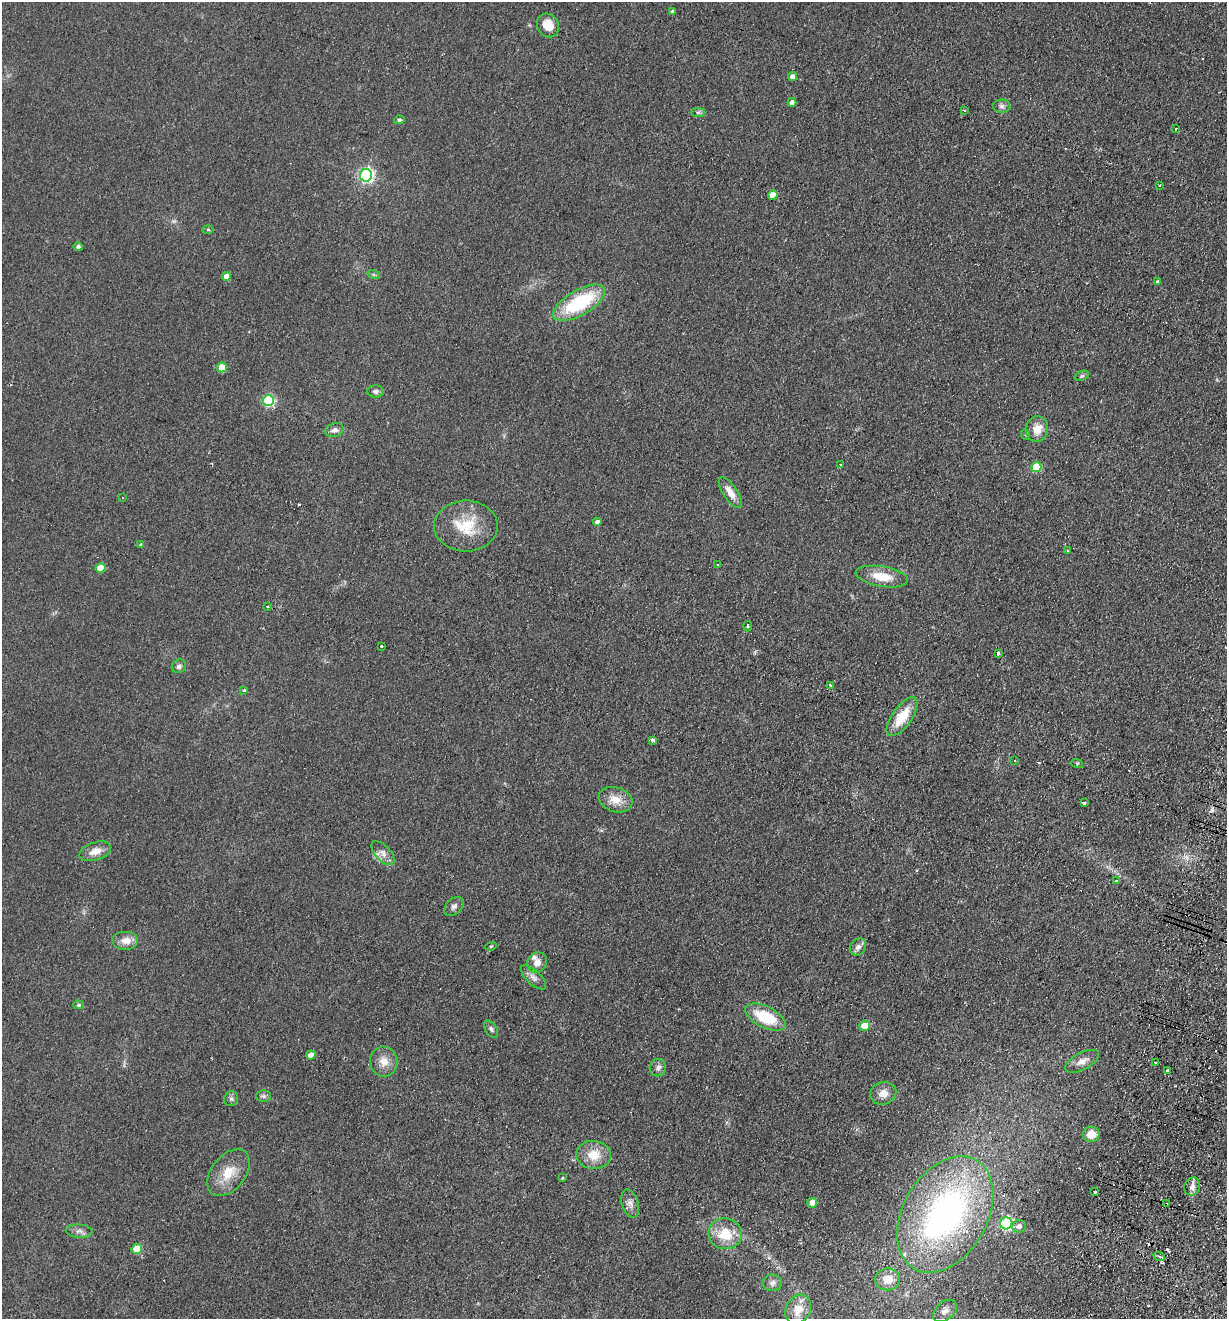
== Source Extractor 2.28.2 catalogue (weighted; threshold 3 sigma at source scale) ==
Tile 6 of 4 x 4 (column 2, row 2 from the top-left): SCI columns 1539-2763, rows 2656-3972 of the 5401 x 5311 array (HDU 1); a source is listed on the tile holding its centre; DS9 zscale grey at full resolution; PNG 1229 x 1321 px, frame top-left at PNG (2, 2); each listed source drawn as its Kron ellipse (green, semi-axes under 4 px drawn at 4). Shown black and unused: <1% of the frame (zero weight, under 2 of 3 exposures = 3% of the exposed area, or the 3 px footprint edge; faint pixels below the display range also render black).
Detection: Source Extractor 2.28.2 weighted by HDU 2 'WHT'; one run over the whole footprint, this tile lists its part. Background 0.121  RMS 0.011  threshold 0.0499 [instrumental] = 3 sigma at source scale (4.5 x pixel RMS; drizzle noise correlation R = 1.50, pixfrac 1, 0.05/0.05 arcsec/px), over >= 5 px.
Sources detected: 105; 1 inside a brighter object's white glare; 10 cosmic-ray / hot-pixel residue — neither listed nor drawn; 3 inside a brighter listed object's ellipse — not listed separately; the other 91 listed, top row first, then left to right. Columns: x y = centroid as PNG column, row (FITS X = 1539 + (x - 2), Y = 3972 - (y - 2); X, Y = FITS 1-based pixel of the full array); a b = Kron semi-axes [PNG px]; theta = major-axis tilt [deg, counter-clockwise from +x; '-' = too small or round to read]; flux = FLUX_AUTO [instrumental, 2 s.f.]
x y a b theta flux
672 11 4 3 - 5.1
548 25 12 10 -56 16
793 76 4 4 - 5.8
792 102 4 4 - 7.3
1001 106 9 6 0 3.7
965 111 3 3 - 1.7
698 112 7 4 0 2
399 120 5 4 - 2.3
1176 128 3 2 - 0.87
366 175 6 6 - 260
1159 185 3 2 - 1.6
773 195 5 4 - 14
208 230 6 4 -2 1.2
78 247 5 4 - 3.2
374 275 6 4 -19 1.7
226 276 4 4 - 12
1157 281 3 3 - 2.3
579 303 29 12 30 82
222 367 5 5 - 23
1082 376 7 4 20 1.8
375 391 8 6 -2 4
268 401 5 5 - 120
1037 429 13 11 77 13
334 430 9 6 16 4.8
1026 435 5 3 - 1.3
841 464 3 3 - 1.5
1036 467 5 5 - 49
730 492 18 7 -56 11
122 498 3 2 - 0.93
597 522 4 4 - 4.9
466 526 32 25 0 42
141 545 4 4 - 2
1068 551 3 3 - 0.93
718 565 4 3 - 0.9
100 568 5 4 - 20
882 577 26 10 -9 23
267 606 3 3 - 2.1
748 626 5 3 - 1
381 646 3 3 - 2.2
998 653 4 3 - 2.5
179 666 7 6 - 3.5
830 685 3 3 - 2.7
244 690 4 3 - 2
902 717 23 9 55 31
652 740 4 4 - 3.4
1014 760 3 3 - 3
1077 763 6 4 -18 1.1
615 800 17 12 -17 14
1084 803 4 3 - 2.1
95 851 16 9 18 11
383 853 15 7 -47 7
1116 881 4 3 - 1.9
454 906 11 7 44 4.3
126 941 13 9 0 10
491 946 6 3 18 0.96
858 947 9 7 50 5.1
537 962 10 9 - 8.4
533 977 16 7 -42 6
79 1005 5 4 - 1.7
765 1017 22 10 -26 43
864 1026 5 5 - 17
491 1029 9 5 -56 2.7
311 1055 5 4 - 8.4
1082 1061 18 8 28 8.9
384 1062 15 13 -81 12
1155 1062 3 2 - 1.7
658 1068 9 8 - 4
1167 1071 4 3 - 2.4
883 1093 13 11 16 9.9
264 1096 7 6 - 2.4
231 1099 7 7 - 3
1091 1134 8 7 - 14
594 1155 17 14 -5 21
228 1173 27 17 51 26
562 1178 4 4 - 1
1192 1186 9 7 67 5.6
1095 1191 3 3 - 2.9
812 1203 5 4 - 14
630 1204 14 8 -73 6.5
1166 1204 3 3 - 2.3
945 1214 62 42 60 320
1006 1223 6 6 - 170
1019 1226 7 6 - 4.7
79 1231 13 6 -4 4.8
725 1234 16 15 - 30
137 1249 5 5 - 30
1159 1256 6 2 -19 1.4
888 1279 12 11 - 15
772 1283 9 8 - 4.4
798 1309 15 12 58 18
945 1311 14 9 40 7.2
Overlapping masked pixels (flux is a lower limit): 1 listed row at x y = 1166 1204